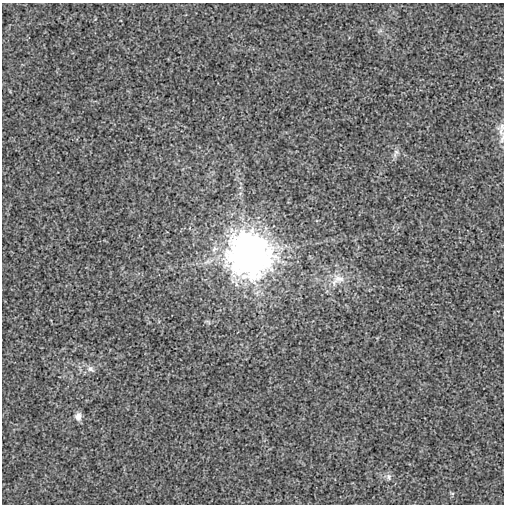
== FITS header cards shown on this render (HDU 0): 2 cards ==
NAXIS1  =                  502
NAXIS2  =                  502

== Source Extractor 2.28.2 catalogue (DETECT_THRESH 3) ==
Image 502 x 502 px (HDU 0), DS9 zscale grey, 1 PNG px = 1 image px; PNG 506 x 506 px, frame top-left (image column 1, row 502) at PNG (2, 3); no overlay
Background -6.02e-05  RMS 0.0028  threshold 0.00854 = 3 sigma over >= 5 px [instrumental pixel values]
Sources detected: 10; all 10 listed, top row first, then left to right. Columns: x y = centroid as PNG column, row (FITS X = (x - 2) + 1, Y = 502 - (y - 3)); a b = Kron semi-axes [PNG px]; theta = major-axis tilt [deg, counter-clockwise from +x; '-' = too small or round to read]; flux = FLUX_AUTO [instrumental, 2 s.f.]
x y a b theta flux
380 31 7 4 19 0.34
501 131 19 8 -64 1.4
396 153 14 7 58 0.83
250 254 16 15 - 490
337 279 24 15 31 3.6
208 322 10 3 -33 0.3
90 369 11 7 -32 0.92
78 416 9 8 - 1.2
389 477 9 7 -89 0.68
452 493 6 4 -18 0.24
At the frame edge (FLAGS 8, measured only in part): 1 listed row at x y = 501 131